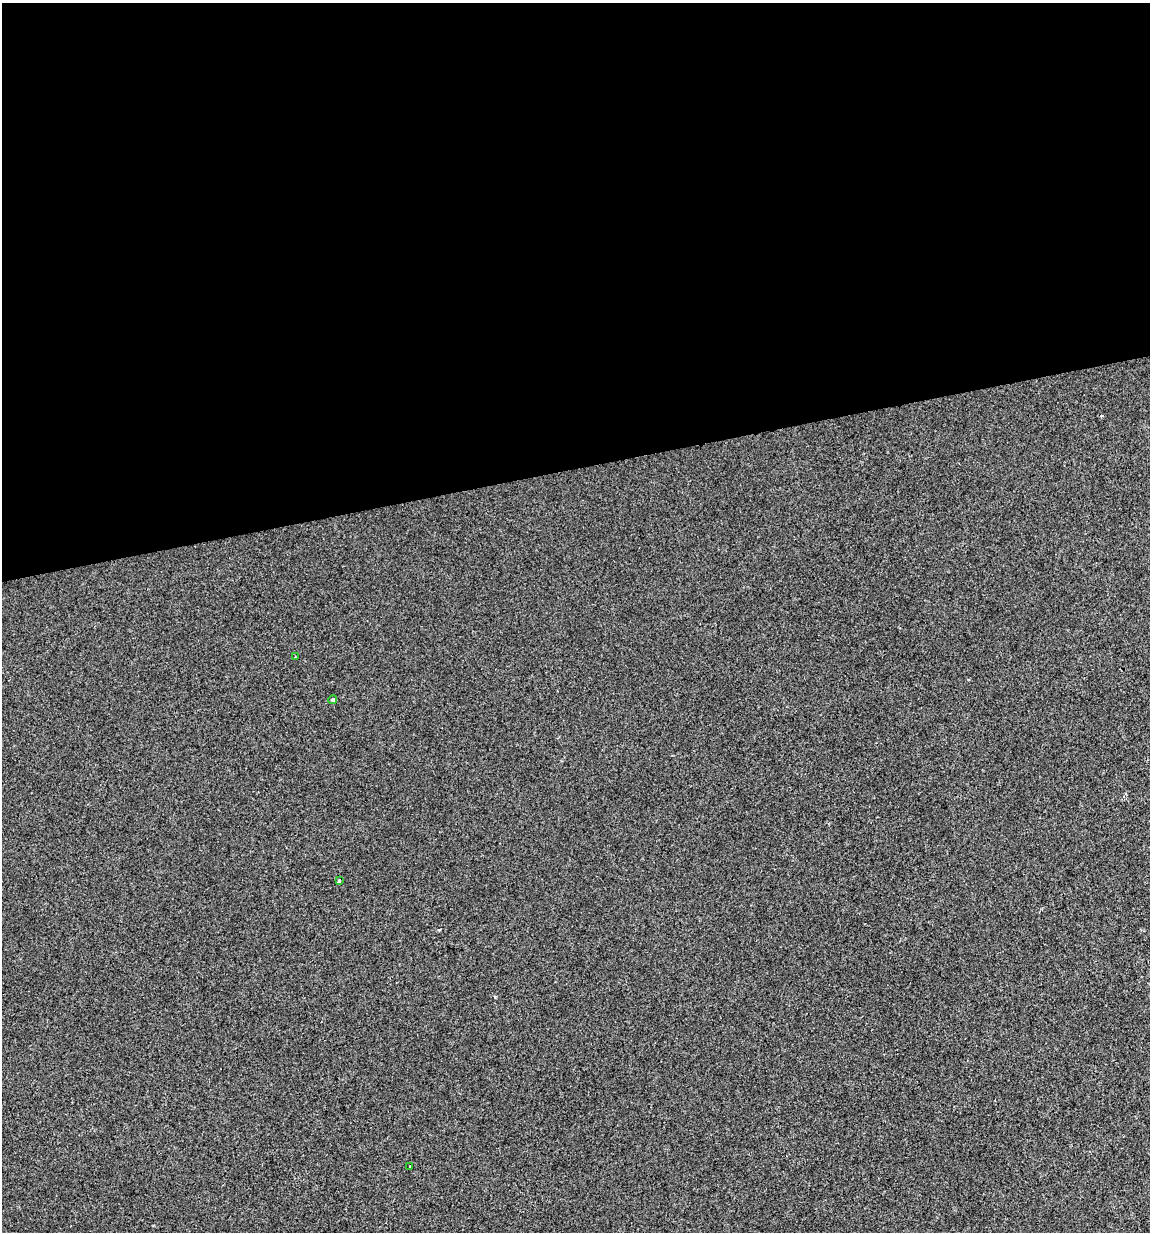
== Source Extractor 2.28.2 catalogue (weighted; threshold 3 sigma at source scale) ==
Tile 2 of 4 x 4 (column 2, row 1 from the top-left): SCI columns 1178-2325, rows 3690-4919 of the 4697 x 4919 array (HDU 1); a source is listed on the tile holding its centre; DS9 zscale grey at full resolution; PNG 1152 x 1234 px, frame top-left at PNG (2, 3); each listed source drawn as its Kron ellipse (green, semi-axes under 4 px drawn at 4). Shown black and unused: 38% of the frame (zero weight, under 2 of 3 exposures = <1% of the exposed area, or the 3 px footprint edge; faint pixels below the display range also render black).
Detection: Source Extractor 2.28.2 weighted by HDU 2 'WHT'; one run over the whole footprint, this tile lists its part. Background -2.51e-04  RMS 0.0042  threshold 0.019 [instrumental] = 3 sigma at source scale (4.5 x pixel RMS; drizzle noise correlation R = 1.50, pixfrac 1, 0.0396/0.0396 arcsec/px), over >= 5 px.
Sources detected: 4; all 4 listed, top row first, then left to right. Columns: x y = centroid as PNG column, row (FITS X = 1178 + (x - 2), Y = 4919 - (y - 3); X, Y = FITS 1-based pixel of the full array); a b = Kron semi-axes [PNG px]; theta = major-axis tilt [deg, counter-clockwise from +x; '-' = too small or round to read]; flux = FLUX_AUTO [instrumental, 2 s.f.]
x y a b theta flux
295 657 3 3 - 1.1
333 699 4 4 - 4.4
339 881 4 3 - 0.7
410 1166 3 3 - 0.66